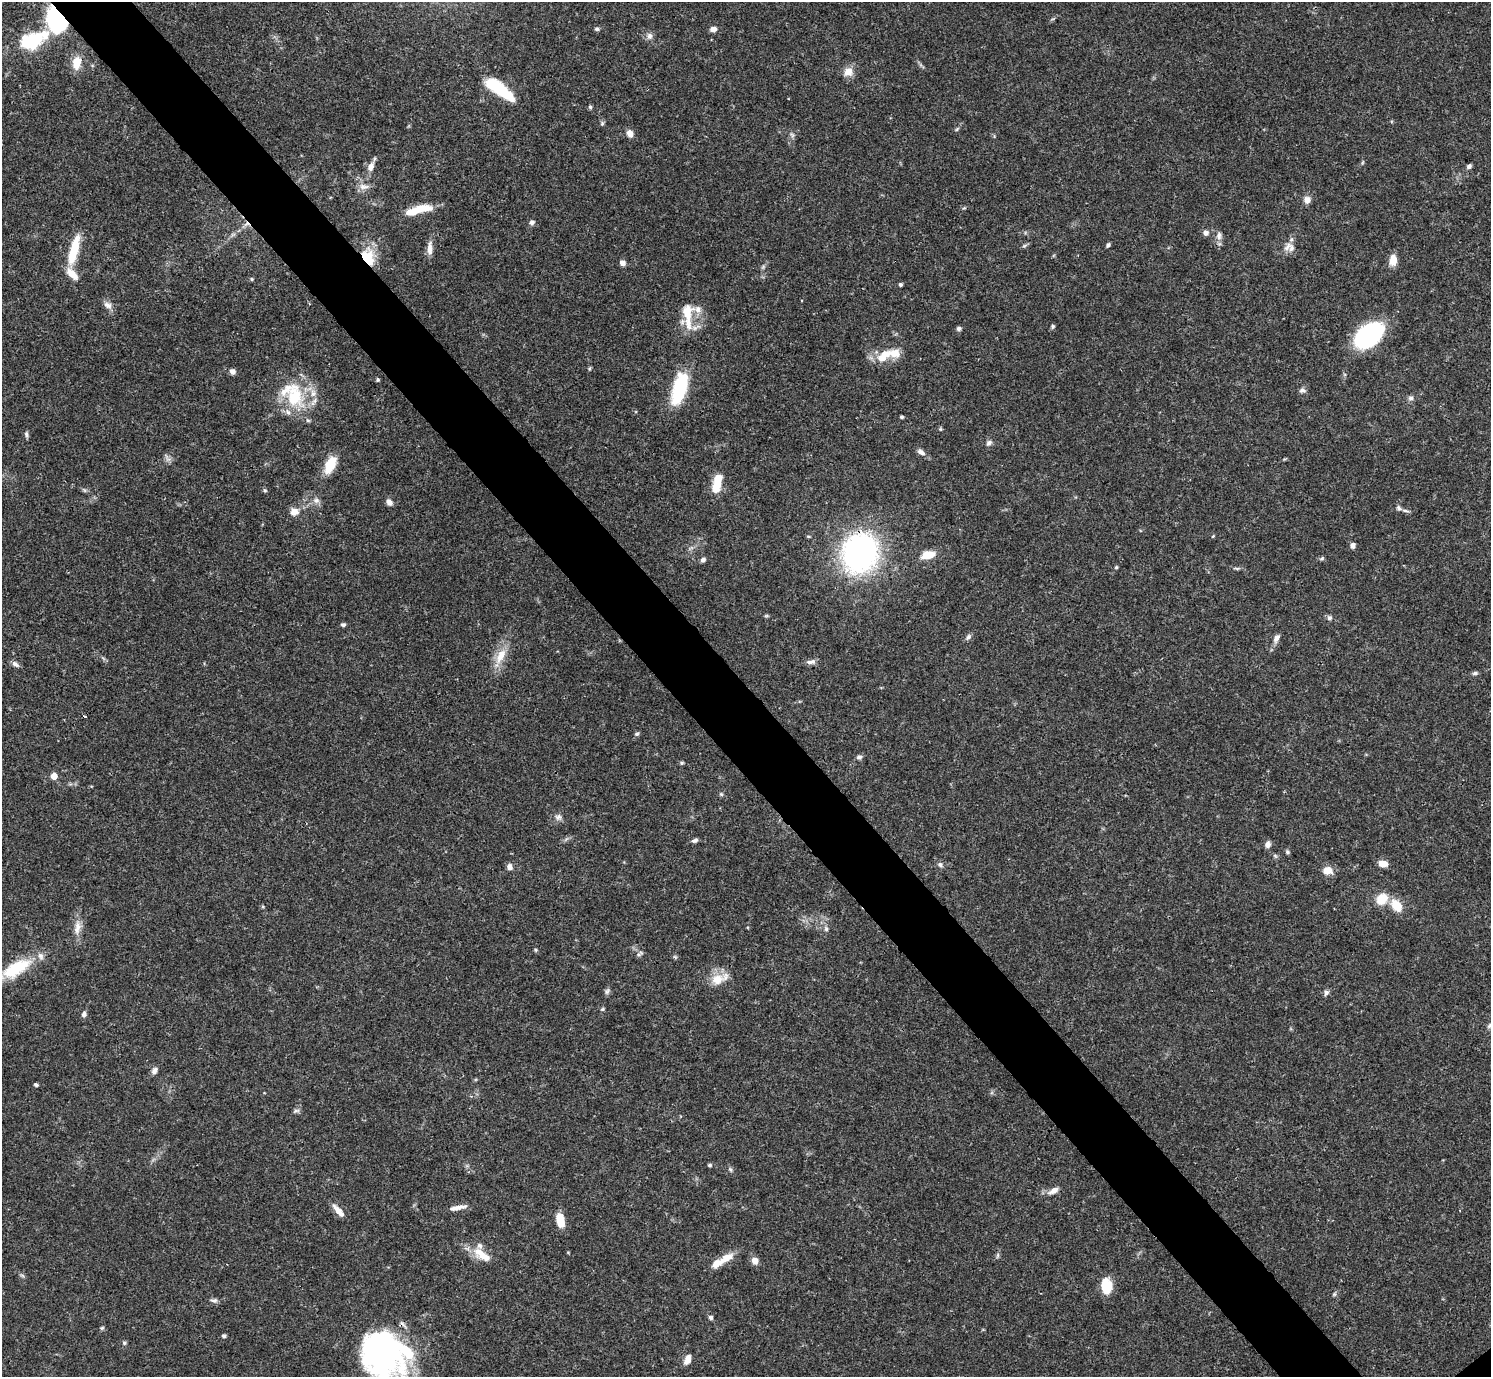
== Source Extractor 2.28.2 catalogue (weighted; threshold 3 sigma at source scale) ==
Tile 11 of 4 x 4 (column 3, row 3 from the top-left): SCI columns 2981-4469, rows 1535-2909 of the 5963 x 5960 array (HDU 1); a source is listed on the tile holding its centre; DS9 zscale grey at full resolution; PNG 1493 x 1379 px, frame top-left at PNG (2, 2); no overlay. Shown black and unused: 6% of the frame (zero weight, under 3 of 4 exposures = <1% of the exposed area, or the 3 px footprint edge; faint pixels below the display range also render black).
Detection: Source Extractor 2.28.2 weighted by HDU 2 'WHT'; one run over the whole footprint, this tile lists its part. Background 0.0406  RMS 0.0027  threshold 0.012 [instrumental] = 3 sigma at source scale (4.5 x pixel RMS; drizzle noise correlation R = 1.50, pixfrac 1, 0.05/0.05 arcsec/px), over >= 5 px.
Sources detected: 139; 2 inside a brighter object's white glare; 2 cosmic-ray / hot-pixel residue — not listed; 13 inside a brighter listed object's ellipse — not listed separately; the other 122 listed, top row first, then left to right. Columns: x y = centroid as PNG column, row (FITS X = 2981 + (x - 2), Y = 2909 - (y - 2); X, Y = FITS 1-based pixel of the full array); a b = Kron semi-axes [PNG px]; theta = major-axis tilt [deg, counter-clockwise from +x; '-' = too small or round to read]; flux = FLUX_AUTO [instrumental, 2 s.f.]
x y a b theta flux
57 20 14 11 -60 58
597 29 6 5 - 0.46
713 29 7 6 - 1.5
649 36 9 7 88 1.1
31 40 32 19 19 15
76 63 16 10 82 3.9
848 72 11 10 - 2.6
500 89 33 10 -37 14
590 107 5 5 - 0.46
602 123 6 5 - 0.47
957 129 7 4 46 0.4
630 133 8 6 -61 1.8
792 135 8 4 -45 0.56
1469 166 6 5 - 0.7
371 167 12 8 67 1.8
364 187 15 8 -6 1.7
1307 200 9 8 - 1.5
423 208 24 9 4 5
532 222 7 6 - 0.7
1206 233 7 6 - 1.1
1219 235 11 7 83 1.3
1108 245 4 4 - 0.63
1287 247 15 8 47 1.9
430 248 19 7 89 1.9
74 250 38 9 76 8
368 257 22 15 -65 8
1393 260 12 8 83 3
622 263 6 6 - 1.2
251 279 6 4 -89 0.29
900 284 4 4 - 0.48
108 305 12 8 -29 1.4
687 312 27 14 87 6.1
1053 326 6 5 - 0.41
959 329 5 4 - 0.93
1369 335 30 18 41 30
883 356 23 12 40 5
232 371 6 6 - 1.1
378 380 5 4 - 0.41
679 389 35 13 74 18
1302 390 8 6 3 0.81
294 396 36 23 -83 14
1411 398 7 7 - 0.79
901 417 3 3 - 0.51
940 429 6 4 -90 0.32
26 435 8 5 -79 0.64
989 443 8 7 - 0.81
921 452 12 7 -31 1.1
167 458 12 4 -57 0.84
330 465 21 10 64 5.9
718 481 19 10 83 4.9
84 490 7 4 -53 0.41
265 490 6 5 - 0.36
316 500 9 8 - 1.2
389 502 9 6 -54 1.2
1405 511 11 3 -10 0.64
294 512 12 9 12 2.1
1213 536 4 4 - 0.24
1353 545 7 6 - 0.96
860 553 30 26 71 78
928 555 15 8 13 4.1
1322 558 7 5 18 0.45
703 560 6 5 - 0.84
1116 567 5 4 - 0.31
1237 568 9 3 -13 0.49
766 616 6 4 18 0.33
1330 618 7 6 - 0.69
343 625 6 5 - 0.54
968 637 9 6 52 0.76
1276 638 11 7 63 1.3
501 656 24 11 60 4.6
810 662 13 6 7 1.2
15 664 10 6 -36 0.96
1475 673 7 5 9 0.57
637 734 6 5 - 0.51
859 757 7 6 - 0.7
682 763 5 5 - 0.38
54 776 5 5 - 3.8
721 794 6 5 - 0.41
558 817 9 8 - 1.1
695 840 8 5 13 0.78
1268 844 7 6 - 1.2
1287 852 6 5 - 0.46
1383 864 9 6 -4 2.8
940 865 8 6 -21 0.81
510 867 8 7 - 1.1
1327 870 10 8 -1 3.2
1382 899 12 11 - 5
1396 906 17 11 -54 4.6
77 927 22 9 82 2.8
826 929 7 5 -90 0.65
535 950 5 4 - 0.35
638 955 7 5 18 0.59
675 957 6 4 -18 0.38
15 969 41 15 30 13
717 979 19 14 20 4.5
607 991 8 6 73 0.67
1326 993 7 6 - 0.83
602 1009 6 4 27 0.38
84 1014 7 6 - 0.91
1489 1026 8 5 38 0.52
154 1071 9 6 52 1.1
36 1085 5 4 - 0.46
296 1111 10 5 11 0.6
710 1165 6 4 0 0.42
730 1169 6 4 -45 0.44
1053 1191 13 7 28 1.7
457 1208 24 5 11 1.9
339 1211 16 6 -49 2.5
560 1220 13 8 -76 5.1
482 1254 29 11 -36 5.3
998 1255 7 4 89 0.45
727 1257 19 9 30 3.5
755 1261 7 6 - 2.2
1106 1286 16 11 -85 6
1334 1294 6 4 71 0.4
214 1300 10 6 3 0.82
711 1317 6 5 - 0.62
102 1328 6 5 - 0.38
224 1336 5 4 - 0.57
124 1343 5 5 - 0.45
381 1353 53 41 -33 73
687 1359 11 6 68 2.2
Overlapping masked pixels (flux is a lower limit): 4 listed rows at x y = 57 20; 368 257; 860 553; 381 1353
Isophote crosses this tile's border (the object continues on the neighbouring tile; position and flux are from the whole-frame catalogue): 3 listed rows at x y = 15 969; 1489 1026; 381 1353